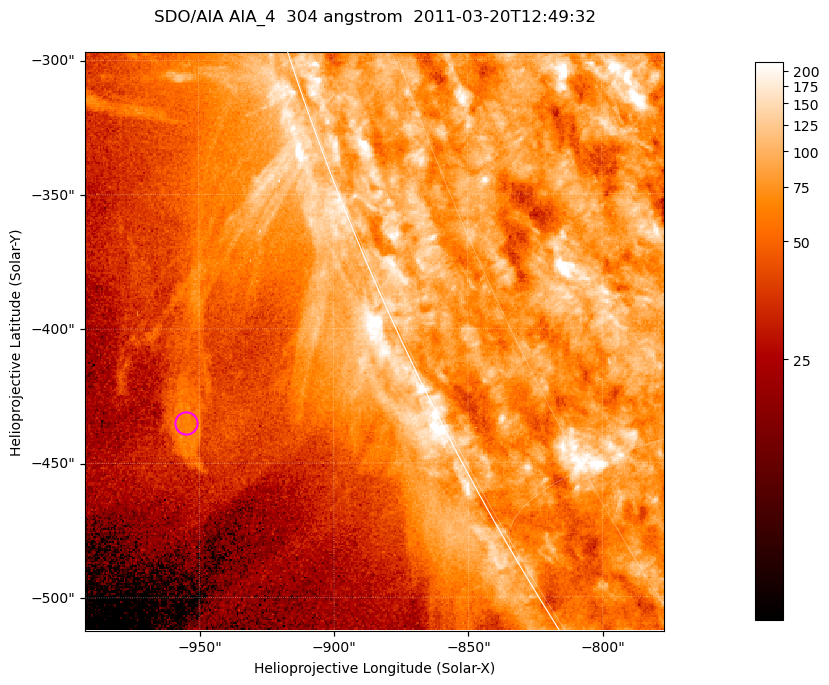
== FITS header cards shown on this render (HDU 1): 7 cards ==
TELESCOP= 'SDO/AIA '           / For AIA: SDO/AIA
INSTRUME= 'AIA_4   '           / For AIA: AIA_ATA1, AIA_ATA2, AIA_ATA3 or AIA_AT
WAVELNTH=                  304 / [angstrom] Wavelength
WAVEUNIT= 'angstrom'           / Wavelength unit: angstrom
DATE-OBS= '2011-03-20T12:49:32.133' / [ISO] Date when observation started; ISO 8
CTYPE1  = 'HPLN-TAN'           / CTYPE1; Typically HPLN
CTYPE2  = 'HPLT-TAN'           / CTYPE2; Typically HPLT

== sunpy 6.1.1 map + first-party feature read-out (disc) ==
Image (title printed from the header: SDO/AIA AIA_4  304 angstrom  2011-03-20T12:49:32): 359 x 359 px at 0.6 arcsec/px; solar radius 964 arcsec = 1606 px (partial field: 0.7% of the solar disc is inside the frame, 44% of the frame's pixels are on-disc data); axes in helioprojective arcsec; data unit not stated in the header (colour bar unlabelled)
Orientation: roll -0.131 deg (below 1 deg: not rotated)
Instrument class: DISC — disc imager (sunpy class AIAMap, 304 A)
Bright regions (active regions / flare kernels): reference = the on-disc median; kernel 3 px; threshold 5 sigma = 125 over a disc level ~80.2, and >= 1.15x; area >= 128 px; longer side >= 4 px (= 2.4 arcsec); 0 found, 0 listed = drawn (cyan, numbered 1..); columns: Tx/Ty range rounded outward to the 2 arcsec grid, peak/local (2 s.f.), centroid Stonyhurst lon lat
Off-limb structures (1.02-1.3 R_sun): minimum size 64 px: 10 found; the strongest spans PA ~115 deg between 1.08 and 1.1 R_sun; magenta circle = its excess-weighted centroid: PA ~115 deg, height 1.09 R_sun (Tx ~-954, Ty ~-436 arcsec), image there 2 x the reference